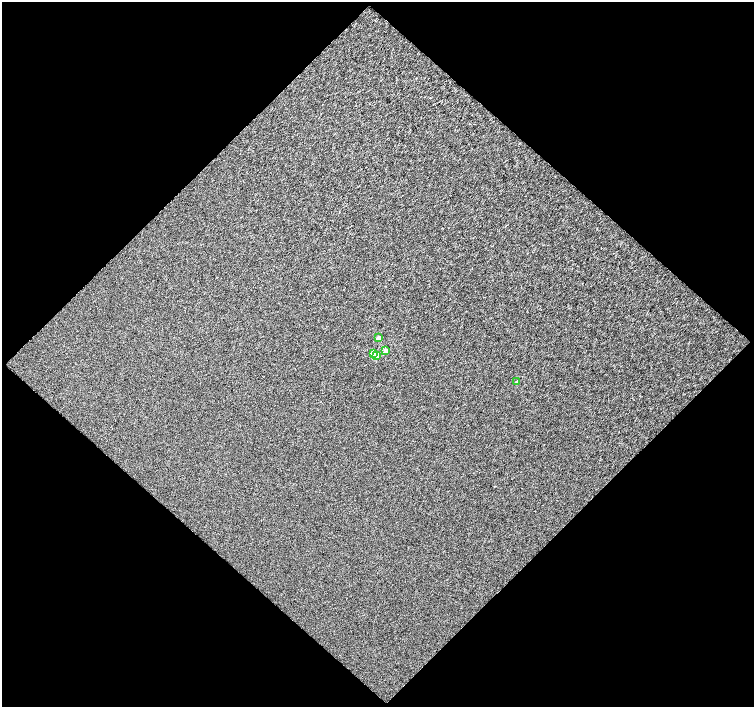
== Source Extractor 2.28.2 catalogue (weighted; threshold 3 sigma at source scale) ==
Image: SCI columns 2-1504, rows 46-1455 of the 1504 x 1505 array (HDU 1 of 3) = the unmasked area's bounding box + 8 px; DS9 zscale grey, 2 x 2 block average (1 PNG px = mean of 2 x 2 image px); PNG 756 x 709 px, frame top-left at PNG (2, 2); each listed source drawn as its Kron ellipse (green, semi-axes under 4 px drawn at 4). Shown black and unused: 51% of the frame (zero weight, under 3 of 4 exposures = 1% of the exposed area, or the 3 px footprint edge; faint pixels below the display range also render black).
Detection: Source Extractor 2.28.2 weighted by HDU 2 'WHT'. Background 3.84e-04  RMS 0.037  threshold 0.165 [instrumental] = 3 sigma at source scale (4.5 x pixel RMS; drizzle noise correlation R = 1.50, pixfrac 1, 0.0396/0.0396 arcsec/px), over >= 5 px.
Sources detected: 5; all 5 listed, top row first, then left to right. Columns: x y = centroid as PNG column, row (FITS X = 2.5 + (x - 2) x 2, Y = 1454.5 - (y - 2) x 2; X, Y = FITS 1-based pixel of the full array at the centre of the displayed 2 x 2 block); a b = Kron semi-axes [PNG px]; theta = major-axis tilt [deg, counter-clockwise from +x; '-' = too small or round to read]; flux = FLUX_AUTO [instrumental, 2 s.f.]
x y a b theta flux
378 338 3 2 - 60
385 351 3 2 - 53
373 353 3 2 - 200
376 356 3 2 - 88
517 381 2 2 - 31